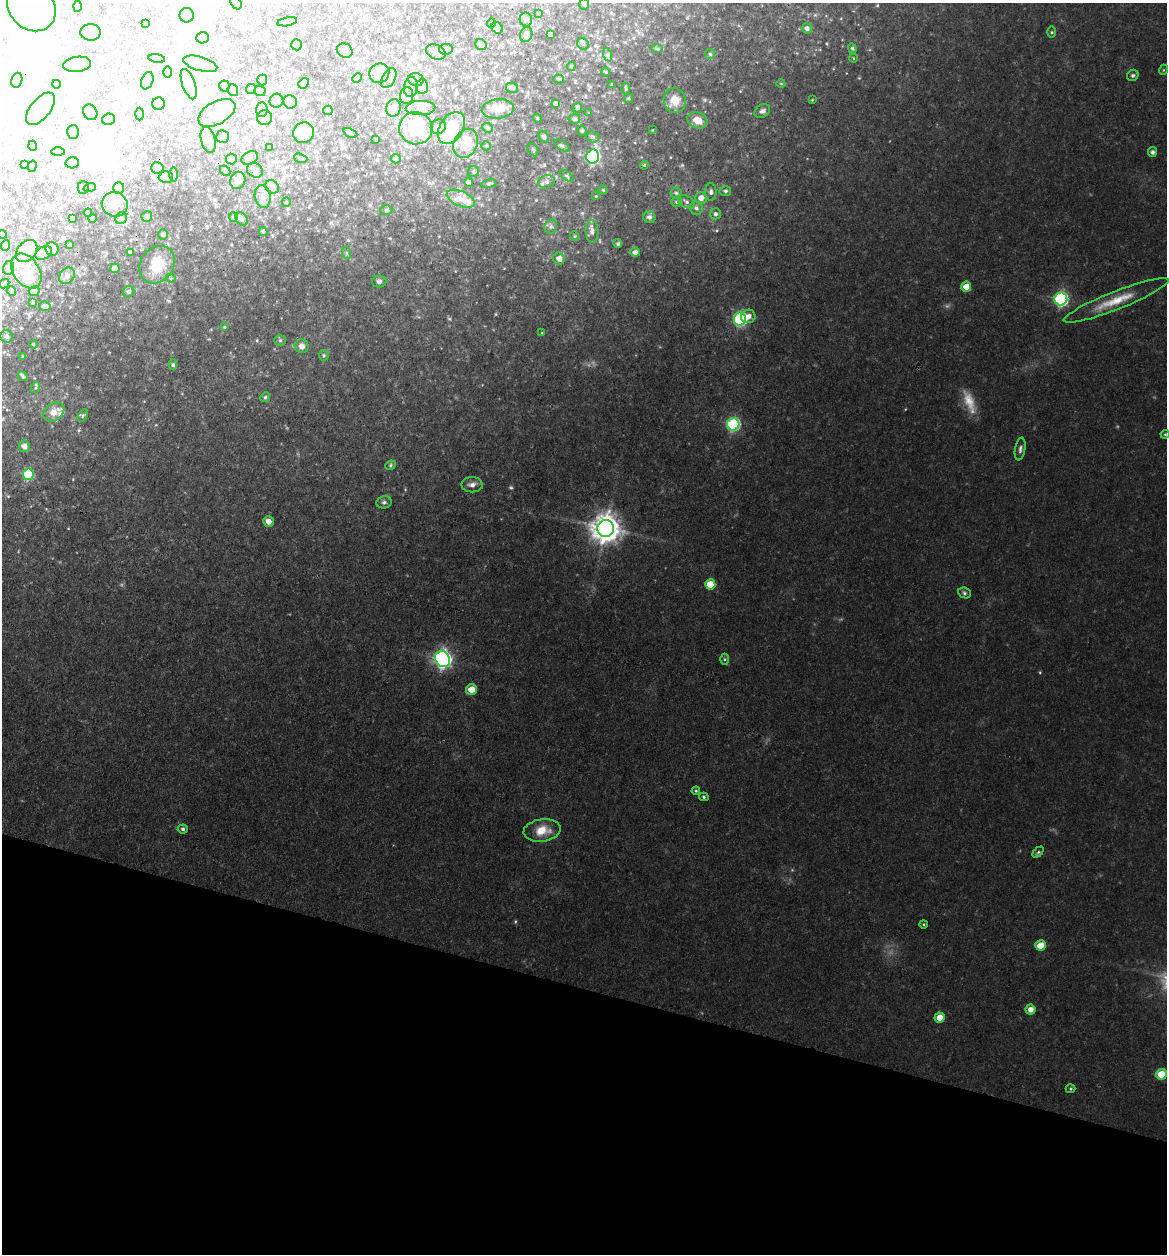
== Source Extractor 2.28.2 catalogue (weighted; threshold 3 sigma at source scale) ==
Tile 15 of 4 x 4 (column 3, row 4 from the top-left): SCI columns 2573-3737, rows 2-1253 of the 5024 x 5008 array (HDU 1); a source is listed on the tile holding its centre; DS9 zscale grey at full resolution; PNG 1169 x 1256 px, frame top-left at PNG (2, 3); each listed source drawn as its Kron ellipse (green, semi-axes under 4 px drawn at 4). Shown black and unused: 21% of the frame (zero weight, under 3 of 4 exposures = <1% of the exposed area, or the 3 px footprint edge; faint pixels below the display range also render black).
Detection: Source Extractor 2.28.2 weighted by HDU 2 'WHT'; one run over the whole footprint, this tile lists its part. Background 0.0942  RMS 0.0091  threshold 0.0409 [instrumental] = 3 sigma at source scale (4.5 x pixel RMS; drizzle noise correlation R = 1.50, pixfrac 1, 0.05/0.05 arcsec/px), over >= 5 px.
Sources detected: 282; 2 too faint to see at this stretch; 44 inside a brighter object's white glare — neither listed nor drawn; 11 inside a brighter listed object's ellipse — not listed separately; the other 225 listed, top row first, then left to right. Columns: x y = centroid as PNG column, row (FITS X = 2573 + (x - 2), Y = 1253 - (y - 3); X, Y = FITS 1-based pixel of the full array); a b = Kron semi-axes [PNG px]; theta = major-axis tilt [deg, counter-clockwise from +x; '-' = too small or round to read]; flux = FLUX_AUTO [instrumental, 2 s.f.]
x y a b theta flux
236 3 7 5 -62 1.8
584 4 5 5 - 1.6
31 6 27 22 -50 200
77 6 5 4 - 1.8
539 13 3 2 - 0.69
187 15 7 7 - 260
526 19 7 6 - 2.4
287 22 10 4 11 1.5
146 23 3 2 - 1.1
491 23 5 3 - 0.84
497 28 6 5 - 1.7
807 28 5 5 - 3
90 32 10 8 0 8.5
1052 32 6 4 90 1.1
550 34 4 4 - 2.5
526 35 7 6 - 5.2
203 38 6 5 - 1.8
481 44 6 5 - 1.7
583 44 6 5 - 1.9
296 45 5 5 - 10
852 48 5 4 - 1.8
446 49 7 5 11 1.8
657 49 6 4 -2 1.2
345 51 8 7 - 4.4
436 52 10 7 -23 4.1
710 54 5 5 - 1.6
608 55 7 4 -72 1.7
157 58 8 4 -8 1.5
853 58 4 3 - 0.62
77 64 14 7 7 5
200 64 17 7 -16 6
571 66 5 4 - 1.2
1163 70 5 3 - 0.85
168 72 5 4 - 1.3
606 72 4 3 - 0.74
379 73 10 9 - 16
1133 75 6 5 - 1.9
357 78 5 4 - 1.3
389 78 11 6 61 3.9
559 79 5 3 - 1
17 80 7 5 74 2.6
262 80 5 5 - 1.3
416 80 8 6 -13 3.6
147 81 9 6 68 3.4
304 83 6 4 43 1.3
781 83 4 3 - 0.66
56 84 4 3 - 0.71
189 84 16 6 -71 7.1
612 84 3 3 - 1.1
224 86 5 5 - 1.4
422 86 7 6 - 2.9
411 87 10 7 83 3.5
512 88 6 5 - 1.7
251 89 5 5 - 1.4
626 89 6 4 -79 1.5
233 90 6 5 - 4.3
260 91 6 5 - 1.8
407 95 8 6 80 4.2
628 98 5 4 - 1.1
675 100 12 11 - 12
812 100 3 3 - 0.61
276 101 7 7 - 2.5
290 102 7 6 - 7
158 104 6 6 - 3.7
556 104 3 3 - 2.1
394 108 9 7 76 3.9
421 108 15 7 1 6.7
577 108 5 4 - 1.3
40 109 19 10 51 13
498 109 16 9 6 15
262 110 7 5 87 2.7
328 110 5 4 - 5.2
762 111 8 6 32 2.7
90 112 8 6 -52 2.6
217 113 20 11 29 13
589 113 3 3 - 0.82
140 114 6 4 88 1.3
264 118 7 7 - 3.7
537 118 4 3 - 0.85
108 119 6 5 - 2
574 119 6 5 - 2
697 120 10 7 -21 11
438 127 8 7 - 3.2
416 128 17 16 - 33
451 128 17 11 59 29
487 128 6 4 -22 1.4
582 130 5 4 - 1.3
652 130 4 3 - 0.57
73 132 7 6 - 2.6
304 133 10 10 - 17
350 133 7 4 -25 1.6
223 137 6 6 - 2.3
544 137 6 4 -63 2.2
593 137 7 5 -17 2.1
208 140 13 7 -76 4.6
376 140 3 2 - 0.62
466 143 15 11 64 21
33 146 5 3 - 0.84
486 146 5 4 - 1.1
562 146 9 4 -34 1.8
269 148 4 4 - 2.1
533 149 7 5 -63 1.7
58 152 7 4 -1 1.6
1152 152 5 4 - 2.6
593 157 7 6 - 160
250 158 9 6 28 3.3
301 158 7 4 -18 1.4
231 159 5 5 - 4.9
396 159 5 4 - 1.1
72 163 7 5 12 2.5
24 165 3 2 - 0.96
644 165 4 4 - 1.1
32 166 6 4 74 1.5
157 168 6 5 - 3.6
255 170 8 7 - 3.1
225 171 6 4 -43 2.4
474 172 5 5 - 1.4
174 175 7 3 90 1.3
567 176 8 4 -36 1.6
166 177 7 6 - 2.2
238 180 9 7 69 6.2
547 182 8 6 16 3.3
469 183 4 4 - 6.4
489 184 8 4 10 1.5
90 187 6 4 19 1.6
272 187 7 6 - 2.6
83 188 6 5 - 1.6
119 188 5 5 - 1.7
603 190 4 4 - 1.2
725 191 6 5 - 1.9
711 192 8 6 -90 2.7
676 193 5 5 - 1.6
596 196 4 4 - 0.83
263 197 12 8 -78 6.1
701 198 6 6 - 5.8
461 199 15 7 -23 7.4
286 202 4 4 - 0.85
676 202 5 5 - 1.7
687 202 9 6 -29 3
115 204 13 12 - 9.6
696 208 7 6 - 2.8
386 210 6 5 - 1.5
88 213 4 3 - 1.3
715 214 5 5 - 2.2
147 216 5 5 - 2
233 217 5 4 - 1.2
649 217 6 6 - 3
92 218 4 3 - 1
121 218 6 5 - 2
72 219 3 3 - 1.7
242 219 7 5 -50 2.4
551 226 7 6 - 2.5
263 231 4 3 - 1.5
592 231 11 6 -88 4.1
2 234 4 4 - 3.1
163 235 5 5 - 1.3
574 236 5 4 - 1.1
618 244 4 4 - 1.8
69 245 3 3 - 0.85
6 246 5 4 - 2.5
52 249 7 6 - 7
27 251 12 9 49 18
130 252 4 3 - 2.1
635 252 5 4 - 3.7
44 253 9 6 27 3.5
347 253 6 4 -70 1.2
559 258 6 5 - 5.9
157 265 20 16 54 19
8 268 7 5 74 3
115 268 5 4 - 6.1
26 271 19 13 -56 16
67 276 9 7 53 3.9
171 278 5 4 - 1.3
379 281 7 6 - 2.4
4 284 5 2 - 0.95
966 287 5 5 - 12
11 291 5 4 - 2.2
34 291 5 5 - 3.7
129 292 6 5 - 2.5
1061 299 6 6 - 150
1116 300 56 9 21 23
33 303 4 3 - 0.87
45 306 5 4 - 3.5
748 316 7 6 - 5.9
740 319 6 6 - 110
224 327 4 3 - 0.99
542 333 4 3 - 0.69
6 336 6 6 - 2.4
280 340 5 5 - 1.5
33 344 4 4 - 0.86
302 346 7 6 - 4.3
324 355 5 5 - 1.2
23 356 3 2 - 1.1
173 365 5 4 - 1.6
23 376 5 3 - 1.4
36 388 5 3 - 1.1
265 397 5 4 - 1.4
54 412 12 8 36 11
83 415 7 4 58 1.3
733 424 6 6 - 98
1165 434 4 4 - 0.99
24 446 6 5 - 3.5
1020 449 11 5 80 2.7
390 465 5 4 - 1.2
28 474 5 5 - 44
472 485 11 7 0 4.4
384 502 7 6 - 2.1
268 521 5 5 - 5.7
606 529 8 8 - 1100
710 584 5 5 - 18
964 593 6 5 - 1.7
443 659 8 7 - 290
724 659 5 3 - 1.1
471 689 5 5 - 12
696 791 4 4 - 0.99
704 797 5 4 - 1.2
183 829 5 4 - 1.8
542 830 19 11 9 14
1038 852 6 4 45 1.3
924 924 4 3 - 0.81
1040 945 5 5 - 14
1030 1009 5 5 - 6.1
940 1018 5 5 - 11
1161 1074 5 5 - 21
1071 1089 5 4 - 1.1
Isophote crosses this tile's border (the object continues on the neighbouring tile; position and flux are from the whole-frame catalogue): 4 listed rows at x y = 236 3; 584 4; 31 6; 2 234
Unlisted compact peaks at least as high as the median listed source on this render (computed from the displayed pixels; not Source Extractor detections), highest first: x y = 682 165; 169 301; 257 340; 79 430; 449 319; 947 306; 717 231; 68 528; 536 200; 859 78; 582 213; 496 314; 905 409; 405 490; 826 43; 390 238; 122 585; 740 91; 815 15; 73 479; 705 100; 272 235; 293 346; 670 157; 348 240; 439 236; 544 165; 211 329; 841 18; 621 72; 21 328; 156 425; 1118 426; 556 177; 18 551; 46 509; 370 205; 182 394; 846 73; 687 17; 588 365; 625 42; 208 339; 613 184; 841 619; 455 271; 34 378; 231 244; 419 317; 38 336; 807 158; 109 352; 578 183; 590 87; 585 96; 646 141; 870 50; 331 223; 613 118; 52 426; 842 39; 544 222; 575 81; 40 328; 70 307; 1154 397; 647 193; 482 385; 558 155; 144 401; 504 269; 249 397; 660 347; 611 13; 287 427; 797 53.